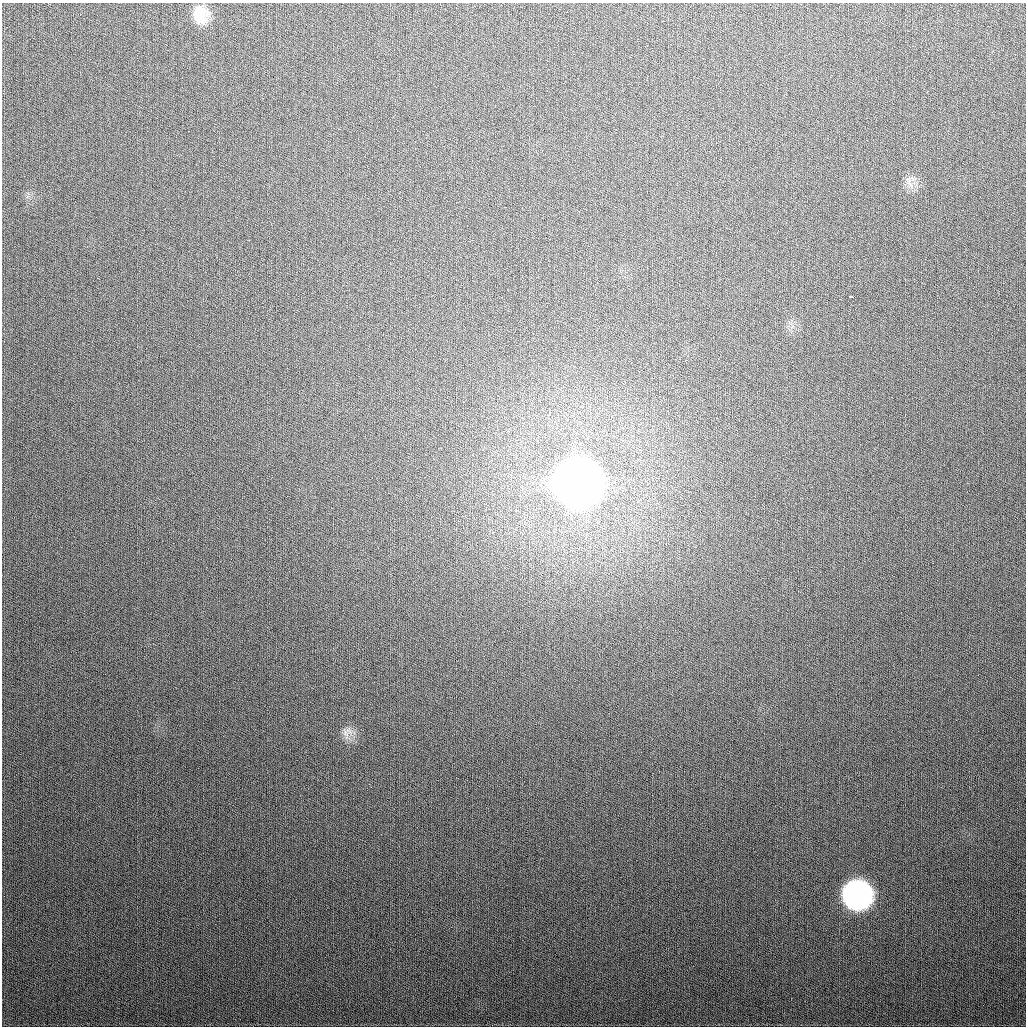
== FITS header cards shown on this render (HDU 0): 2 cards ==
NAXIS1  =                 1024
NAXIS2  =                 1024

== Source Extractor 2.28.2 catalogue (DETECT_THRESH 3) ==
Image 1024 x 1024 px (HDU 0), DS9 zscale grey, 1 PNG px = 1 image px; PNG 1028 x 1028 px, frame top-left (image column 1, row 1024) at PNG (2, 3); no overlay
Background 307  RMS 12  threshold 36.1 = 3 sigma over >= 5 px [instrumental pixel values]
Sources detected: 6; all 6 listed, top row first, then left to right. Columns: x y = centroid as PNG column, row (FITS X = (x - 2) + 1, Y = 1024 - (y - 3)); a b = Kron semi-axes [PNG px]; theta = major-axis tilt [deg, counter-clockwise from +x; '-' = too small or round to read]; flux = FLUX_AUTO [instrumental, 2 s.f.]
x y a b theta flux
201 14 20 16 -77 1.8e+04
909 179 9 4 -82 2.8e+03
851 297 4 3 - 2.9e+03
578 483 22 21 - 5.3e+06
347 732 17 12 44 7.6e+03
857 895 19 19 - 3.4e+05